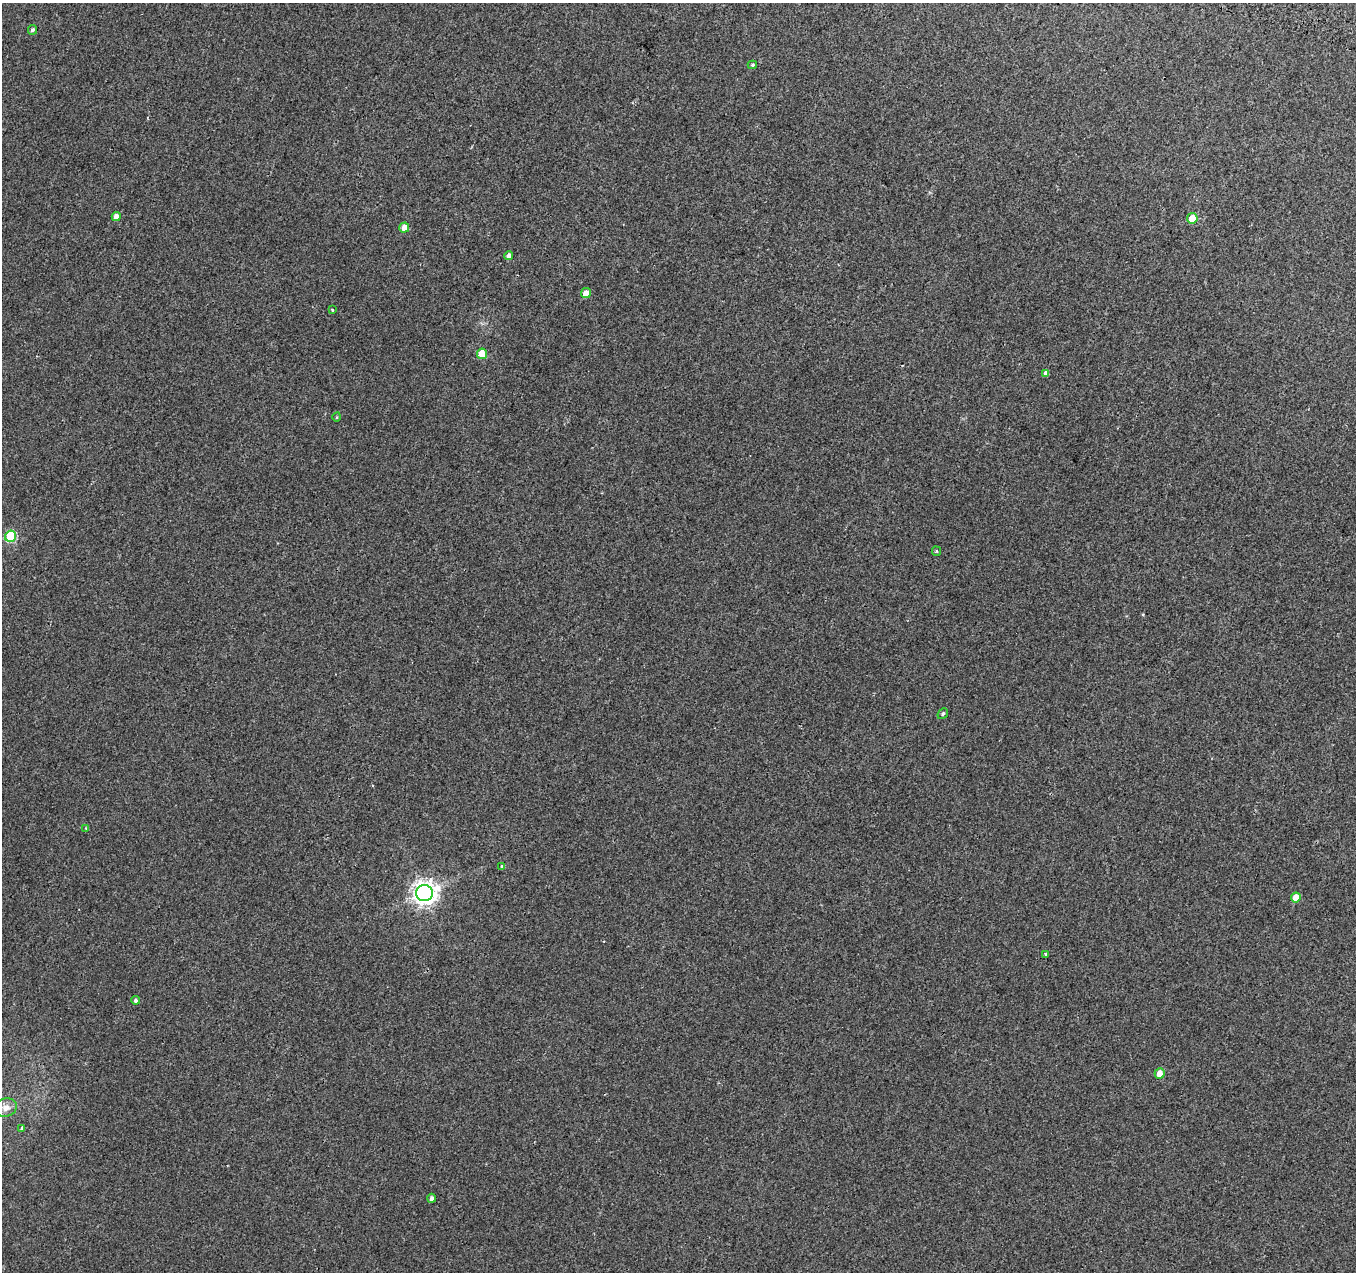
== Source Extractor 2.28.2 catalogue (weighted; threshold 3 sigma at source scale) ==
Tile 10 of 4 x 4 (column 2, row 3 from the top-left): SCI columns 1376-2729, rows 1542-2811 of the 5469 x 5685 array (HDU 1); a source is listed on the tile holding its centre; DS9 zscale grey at full resolution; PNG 1358 x 1274 px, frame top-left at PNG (2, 3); each listed source drawn as its Kron ellipse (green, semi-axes under 4 px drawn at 4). Shown black and unused: <1% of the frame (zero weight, under 2 of 3 exposures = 3% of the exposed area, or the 3 px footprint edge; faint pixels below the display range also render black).
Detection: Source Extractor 2.28.2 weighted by HDU 2 'WHT'; one run over the whole footprint, this tile lists its part. Background 0.00285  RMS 0.0046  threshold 0.0208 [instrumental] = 3 sigma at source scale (4.5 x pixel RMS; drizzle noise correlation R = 1.50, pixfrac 1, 0.0396/0.0396 arcsec/px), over >= 5 px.
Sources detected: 24; all 24 listed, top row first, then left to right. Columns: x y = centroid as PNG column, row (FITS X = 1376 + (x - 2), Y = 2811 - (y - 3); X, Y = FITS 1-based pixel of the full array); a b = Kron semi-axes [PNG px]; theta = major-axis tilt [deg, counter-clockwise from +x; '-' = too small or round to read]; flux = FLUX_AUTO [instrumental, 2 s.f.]
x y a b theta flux
32 30 5 4 - 0.96
752 65 4 3 - 0.65
116 216 4 4 - 3
1192 218 5 5 - 7.8
404 227 5 5 - 4
509 256 4 4 - 1.7
586 293 5 5 - 4.2
332 310 3 2 - 0.56
482 354 5 5 - 8.3
1046 373 4 4 - 1.7
337 417 5 3 - 0.39
10 536 5 5 - 30
936 551 5 4 - 0.6
943 714 6 4 49 0.8
86 828 4 4 - 0.33
502 866 3 3 - 2.5
424 893 8 8 - 340
1296 897 5 5 - 6.1
1046 955 4 3 - 0.96
136 1000 4 4 - 1.1
1160 1073 5 5 - 4.5
6 1108 11 9 18 3.5
21 1129 4 3 - 1.7
431 1198 4 4 - 1.4